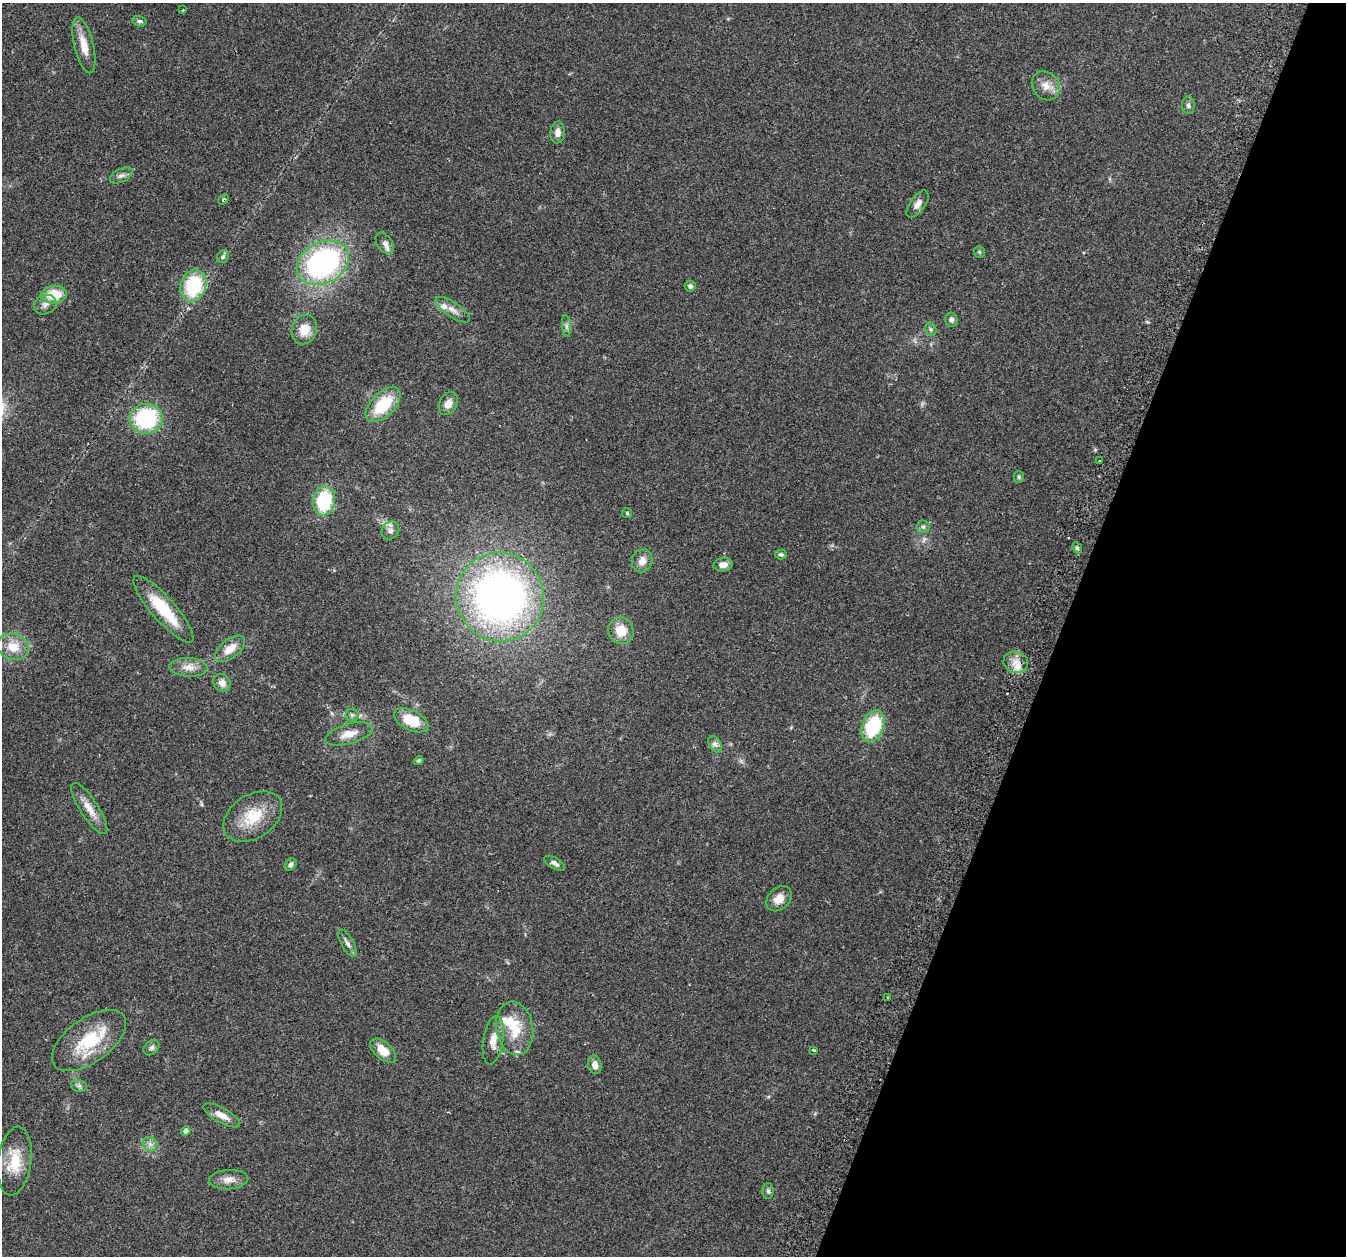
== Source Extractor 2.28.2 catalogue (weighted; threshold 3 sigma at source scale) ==
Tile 8 of 4 x 4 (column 4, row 2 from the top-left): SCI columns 4085-5428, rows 2666-3919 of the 5465 x 5498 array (HDU 1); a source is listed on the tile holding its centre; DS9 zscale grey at full resolution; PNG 1348 x 1258 px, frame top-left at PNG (2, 3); each listed source drawn as its Kron ellipse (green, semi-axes under 4 px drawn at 4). Shown black and unused: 21% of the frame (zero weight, under 2 of 3 exposures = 4% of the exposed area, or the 3 px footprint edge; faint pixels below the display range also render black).
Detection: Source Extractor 2.28.2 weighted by HDU 2 'WHT'; one run over the whole footprint, this tile lists its part. Background 0.0748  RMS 0.0069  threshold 0.0311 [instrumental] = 3 sigma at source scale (4.5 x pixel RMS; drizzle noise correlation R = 1.50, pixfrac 1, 0.05/0.05 arcsec/px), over >= 5 px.
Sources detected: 74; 4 inside a brighter listed object's ellipse — not listed separately; the other 70 listed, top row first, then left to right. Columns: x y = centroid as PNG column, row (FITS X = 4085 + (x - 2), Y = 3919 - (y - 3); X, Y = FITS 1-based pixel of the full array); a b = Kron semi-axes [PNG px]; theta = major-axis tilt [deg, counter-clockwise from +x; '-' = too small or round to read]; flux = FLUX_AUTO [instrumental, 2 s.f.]
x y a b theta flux
183 10 3 3 - 0.47
139 21 7 5 -15 1.5
84 45 28 9 -76 11
1046 86 15 13 -51 7.1
1188 105 9 6 90 1.9
558 133 11 7 85 4.1
121 175 12 6 26 2.6
223 199 6 4 44 1.3
917 204 16 7 54 4.5
385 243 12 7 -55 3.5
979 252 6 5 - 0.94
223 257 7 5 55 1.7
323 263 27 20 28 140
193 286 16 12 72 42
690 286 5 5 - 1.8
54 294 13 9 4 17
45 305 11 9 24 3.5
453 310 20 7 -34 4.9
951 320 7 6 - 2.1
566 326 11 4 -85 2
931 329 7 5 -69 1.4
304 330 15 12 70 9.7
448 403 12 9 64 5.1
383 405 21 12 45 26
146 419 17 15 9 58
1100 461 3 2 - 0.77
1019 477 5 5 - 1
324 501 15 11 84 42
627 513 5 5 - 0.82
923 527 6 6 - 1.6
390 530 9 8 - 3.1
1077 548 6 4 -68 1.1
781 554 6 5 - 1.3
642 561 11 10 - 5.4
723 565 10 6 9 4
500 597 44 43 - 300
163 609 43 11 -48 28
621 631 13 12 - 11
13 647 16 13 -17 12
230 649 17 9 39 8.8
1016 662 12 10 -18 6.9
188 667 19 9 -3 6.7
222 683 9 8 - 4.2
352 715 6 6 - 1.5
411 720 18 10 -26 19
873 726 17 11 70 38
349 734 24 10 16 8.6
715 744 9 6 -54 2.3
419 760 5 4 - 1
89 808 30 9 -57 8.8
253 817 32 21 34 23
555 863 12 5 -31 2.6
291 865 7 5 51 1.8
779 899 14 10 45 6.3
347 943 15 6 -60 2.7
887 997 3 2 - 0.6
515 1028 27 18 -80 19
89 1040 43 22 36 35
493 1040 24 10 81 8.2
151 1048 9 6 44 1.9
814 1050 3 2 - 0.88
383 1051 15 8 -42 10
595 1065 9 6 -76 4.3
79 1086 8 6 -12 1.8
222 1115 21 7 -29 6.3
186 1131 5 4 - 2.4
150 1144 8 6 -45 2.7
15 1161 34 16 82 20
229 1180 20 9 4 5.8
768 1191 8 5 -89 1.6